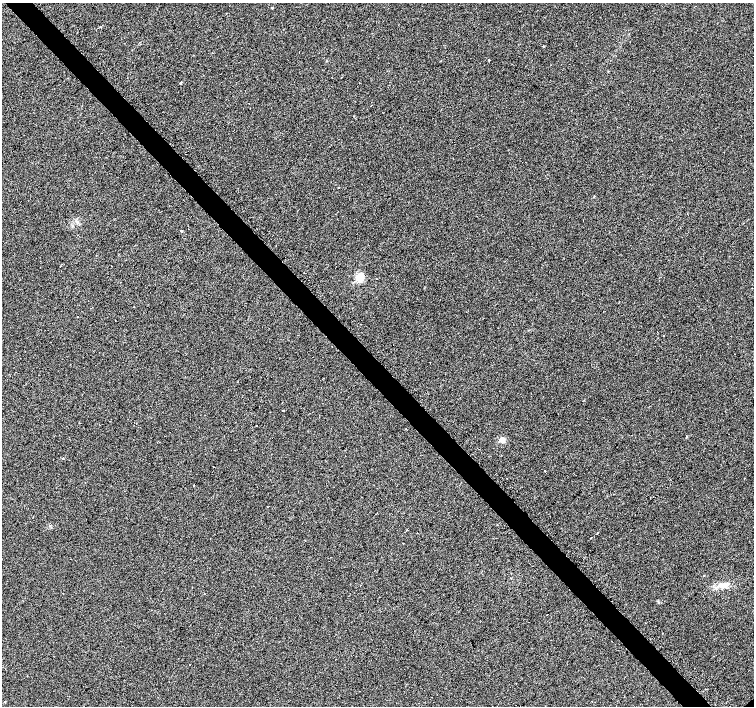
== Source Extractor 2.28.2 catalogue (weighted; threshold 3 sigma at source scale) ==
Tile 11 of 4 x 4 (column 3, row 3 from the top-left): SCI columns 3008-4510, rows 1582-2989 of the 6070 x 6041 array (HDU 1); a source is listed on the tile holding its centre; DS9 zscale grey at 2 x 2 block average (1 PNG px = mean of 2 x 2 image px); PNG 756 x 708 px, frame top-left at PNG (2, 3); no overlay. Shown black and unused: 4% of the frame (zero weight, under 2 of 3 exposures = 3% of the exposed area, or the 3 px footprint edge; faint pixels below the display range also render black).
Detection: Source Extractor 2.28.2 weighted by HDU 2 'WHT'; one run over the whole footprint, this tile lists its part. Background 0.0238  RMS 0.013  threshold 0.0577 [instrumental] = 3 sigma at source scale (4.5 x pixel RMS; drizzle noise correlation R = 1.50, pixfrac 1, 0.0396/0.0396 arcsec/px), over >= 5 px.
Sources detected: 45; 7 cosmic-ray / hot-pixel residue — not listed; the other 38 listed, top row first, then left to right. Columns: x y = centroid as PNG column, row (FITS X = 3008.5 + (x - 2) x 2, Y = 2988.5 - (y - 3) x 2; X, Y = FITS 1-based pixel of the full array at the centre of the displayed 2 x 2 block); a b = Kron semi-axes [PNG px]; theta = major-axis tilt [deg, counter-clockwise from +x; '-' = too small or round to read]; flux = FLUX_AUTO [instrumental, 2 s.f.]
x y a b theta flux
272 8 2 2 - 22
544 46 2 2 - 22
489 60 2 2 - 40
551 65 2 2 - 3
341 77 2 2 - 1.3
180 83 3 2 - 9.1
354 116 2 2 - 1.5
338 188 2 2 - 11
594 196 2 2 - 32
182 231 2 2 - 48
111 266 2 2 - 3.7
359 277 3 3 - 230
134 306 2 2 - 3.9
77 317 2 2 - 16
115 320 2 2 - 3.2
663 335 2 2 - 7.2
283 410 2 2 - 35
406 429 2 2 - 1.8
687 437 3 2 - 2.4
502 440 3 3 - 68
63 458 2 2 - 38
214 467 2 2 - 1.1
545 470 2 2 - 2.1
744 478 2 2 - 2.3
193 485 2 2 - 1.7
377 513 2 2 - 2.8
405 532 2 2 - 1.8
597 533 3 2 - 29
591 537 2 2 - 5.5
703 576 2 2 - 2.4
511 578 2 2 - 1.7
360 585 2 2 - 3.7
723 585 11 6 6 24
63 593 2 2 - 5.4
204 594 2 2 - 9
547 615 2 2 - 1.3
189 664 2 2 - 1.2
5 702 2 2 - 1.6
Diffuse or blended objects may show on this block-average render without a row.